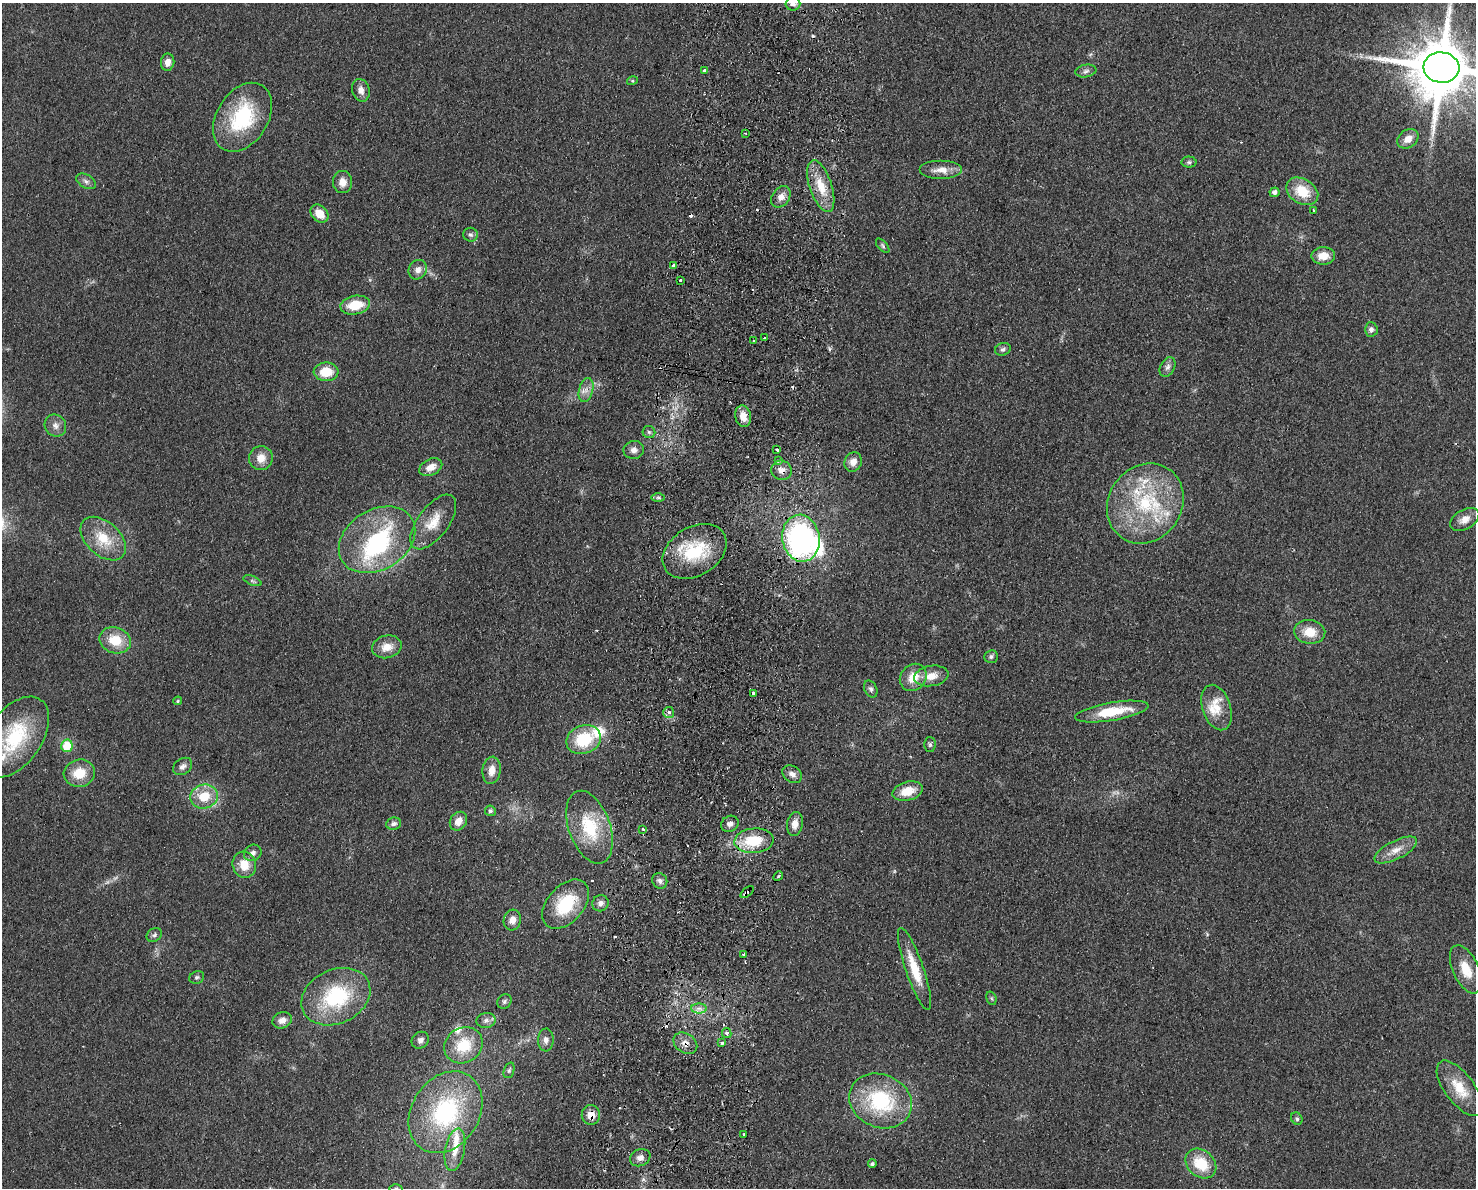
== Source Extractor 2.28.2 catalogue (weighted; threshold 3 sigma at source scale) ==
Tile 5 of 3 x 4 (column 2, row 2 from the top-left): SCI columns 1759-3232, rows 2383-3568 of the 4877 x 4765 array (HDU 1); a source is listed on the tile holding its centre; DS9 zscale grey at full resolution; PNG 1478 x 1190 px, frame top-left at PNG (2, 3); each listed source drawn as its Kron ellipse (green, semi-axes under 4 px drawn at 4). Shown black and unused: <1% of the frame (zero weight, under 2 of 3 exposures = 3% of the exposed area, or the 3 px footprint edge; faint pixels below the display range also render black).
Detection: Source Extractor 2.28.2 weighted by HDU 2 'WHT'; one run over the whole footprint, this tile lists its part. Background 0.0934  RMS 0.0095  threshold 0.0426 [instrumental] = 3 sigma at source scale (4.5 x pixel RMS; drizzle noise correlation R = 1.50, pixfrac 1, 0.05/0.05 arcsec/px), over >= 5 px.
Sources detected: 141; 1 too faint to see at this stretch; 2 inside a brighter object's white glare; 8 cosmic-ray / hot-pixel residue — neither listed nor drawn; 9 inside a brighter listed object's ellipse — not listed separately; the other 121 listed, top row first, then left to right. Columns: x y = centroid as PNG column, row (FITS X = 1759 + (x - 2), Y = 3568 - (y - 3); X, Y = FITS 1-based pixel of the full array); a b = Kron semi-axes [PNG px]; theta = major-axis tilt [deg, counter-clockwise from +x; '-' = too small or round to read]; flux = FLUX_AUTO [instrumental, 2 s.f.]
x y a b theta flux
793 4 7 7 - 3.5
168 62 8 6 81 7.4
1441 67 18 15 -5 8600
705 70 3 3 - 3.8
1086 71 10 6 10 3.3
632 81 5 3 - 1
361 90 11 8 -74 6.5
242 117 37 25 58 76
745 133 2 2 - 0.99
1408 139 11 8 36 8.6
1189 162 7 5 -1 1.9
941 170 21 9 0 11
86 181 10 6 -30 3.7
342 182 11 9 -86 8.9
821 186 27 11 -72 23
1302 191 17 12 -32 27
1274 192 5 4 - 4.1
781 197 12 8 54 7.3
1314 210 3 3 - 1.8
319 214 10 8 -44 13
470 235 7 7 - 2.7
883 246 9 4 -49 1.9
1323 256 12 8 2 13
673 265 4 3 - 3.9
418 270 10 8 56 6
680 280 3 3 - 1.9
355 305 15 9 10 24
1371 329 7 6 - 3.3
764 338 2 2 - 1.1
753 341 3 3 - 1.8
1003 349 8 6 18 2.6
1168 367 10 7 65 4
326 372 12 9 -2 22
586 390 12 7 75 6.1
743 416 10 8 -78 11
55 426 11 10 - 5.7
649 432 6 6 - 2
777 449 3 3 - 12
634 450 10 9 - 5.9
261 458 12 11 - 12
778 461 3 3 - 2.5
853 462 10 8 64 7.4
431 467 12 8 26 9.7
781 470 10 9 - 6.7
658 498 6 4 0 2
1145 503 42 36 55 96
1465 519 16 9 31 9.2
433 522 32 15 53 22
801 538 23 18 -81 220
103 539 26 17 -42 30
377 540 41 30 31 110
695 551 34 24 32 57
252 581 9 4 -21 2.3
1310 632 15 12 -7 18
115 640 16 13 -20 24
387 647 15 11 13 13
991 657 7 6 - 2.5
931 676 17 10 9 14
913 677 14 12 48 18
871 689 9 6 -64 2.6
753 694 4 3 - 10
178 701 4 3 - 1.1
1216 708 23 14 -72 18
669 712 5 5 - 3.5
1112 712 37 9 10 38
15 737 45 27 55 70
584 740 17 14 21 44
930 745 7 5 -89 2
67 746 6 5 - 27
183 766 10 7 36 4.4
492 770 13 9 82 11
79 773 15 13 15 21
792 774 10 8 -33 5.1
908 791 15 9 15 18
204 797 14 12 14 24
490 811 5 5 - 2
458 821 10 8 56 9.3
394 824 7 6 - 3.2
730 824 9 8 - 4.5
795 824 12 8 80 7.6
590 827 38 21 -70 51
643 829 3 3 - 2
754 841 20 12 4 35
1396 850 23 9 27 12
253 853 9 8 - 4.4
244 865 13 11 -75 16
778 876 5 4 - 1.6
660 881 8 7 - 3.7
747 892 8 3 39 3.1
600 903 8 8 - 4.8
566 904 28 18 49 48
512 920 10 8 74 8.1
154 935 8 6 34 2.7
744 954 4 3 - 3.7
915 969 43 9 -71 27
1466 969 26 13 -65 21
197 977 8 6 24 2.1
336 997 36 27 25 81
991 998 7 5 -72 1.6
504 1001 8 6 49 2.5
699 1008 8 5 0 3.6
282 1020 10 8 21 6.7
486 1020 9 7 11 3.9
727 1033 5 4 - 2.9
420 1040 9 8 - 4.1
546 1040 11 8 87 5.4
685 1043 13 9 -35 7.8
722 1043 3 3 - 3.7
463 1045 20 17 32 34
509 1070 8 5 70 2.2
1460 1088 33 14 -53 26
880 1101 32 26 -23 85
446 1112 43 33 57 120
591 1115 10 9 - 9.4
1297 1119 6 5 - 1.9
744 1134 3 3 - 1.7
455 1150 21 9 79 16
640 1158 10 8 21 5.6
872 1164 4 4 - 2.1
1201 1164 17 13 -41 30
396 1188 6 4 1 1.5
Overlapping masked pixels (flux is a lower limit): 4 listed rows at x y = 781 470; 747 892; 685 1043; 591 1115
Isophote crosses this tile's border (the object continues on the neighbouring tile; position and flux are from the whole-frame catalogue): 4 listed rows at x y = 793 4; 1441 67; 15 737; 396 1188